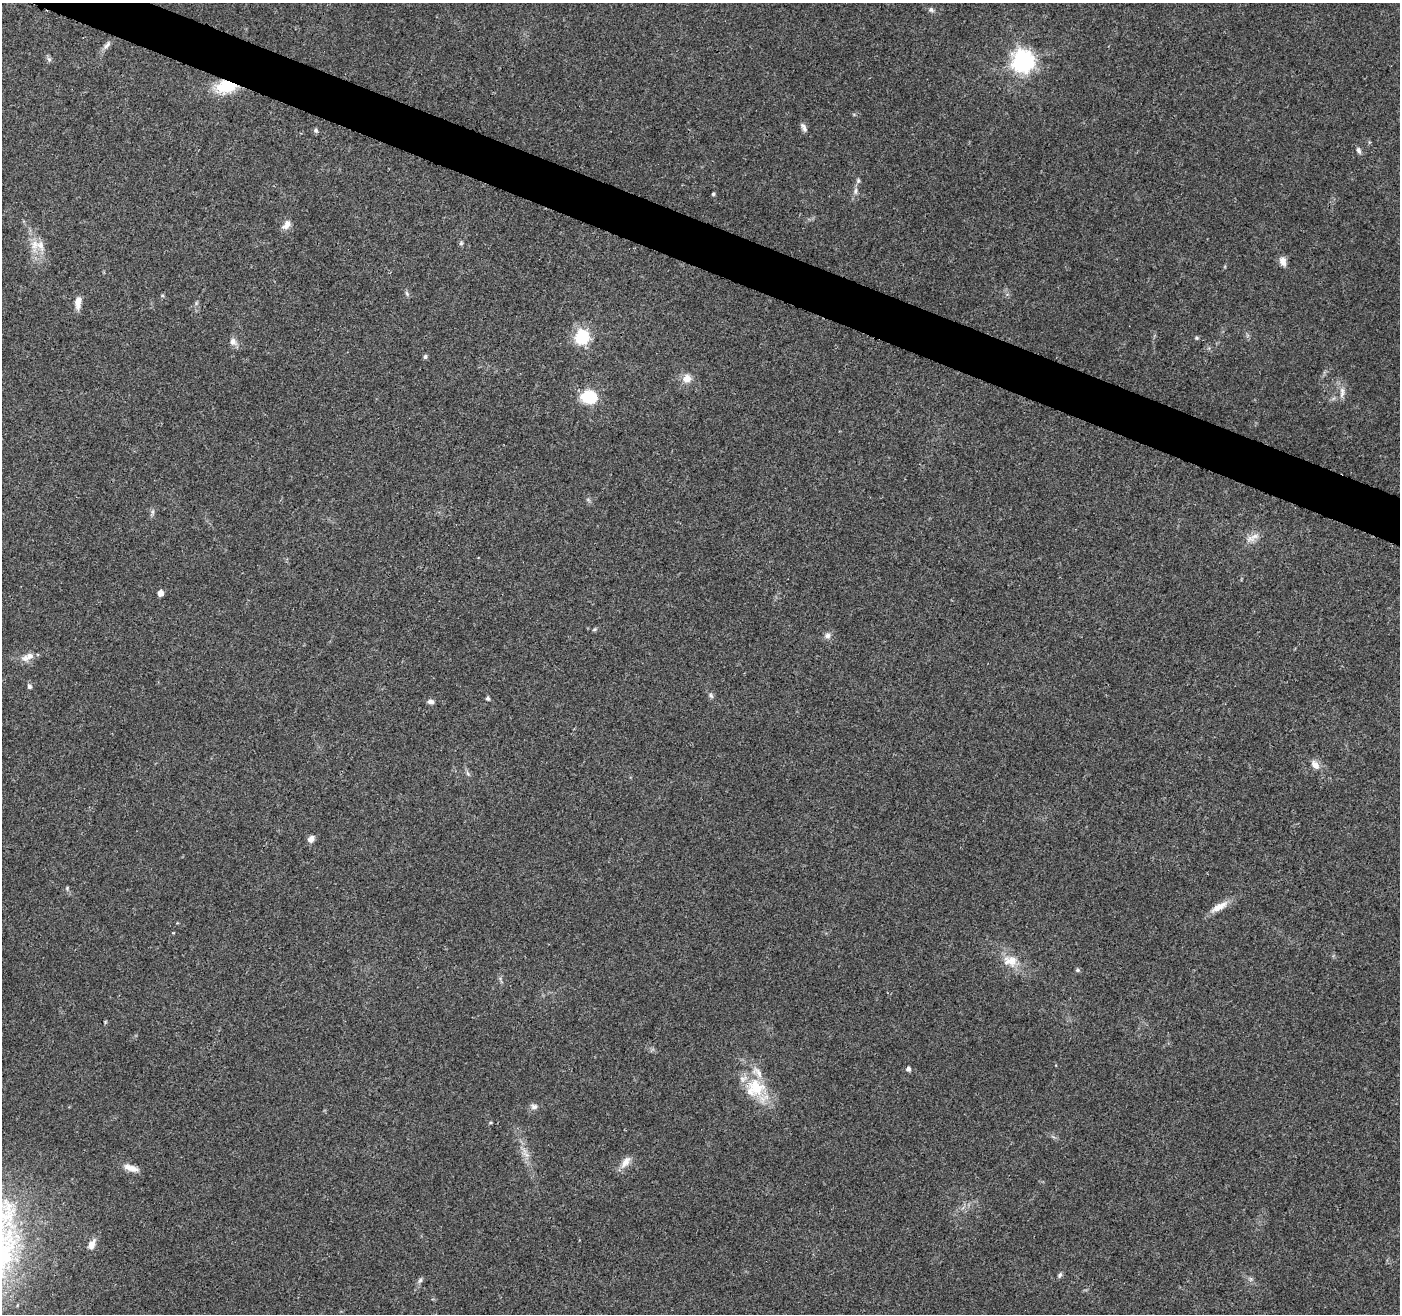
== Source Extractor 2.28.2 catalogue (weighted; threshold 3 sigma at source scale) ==
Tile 11 of 4 x 4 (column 3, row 3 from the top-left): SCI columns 2805-4202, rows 1524-2835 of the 5612 x 5735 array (HDU 1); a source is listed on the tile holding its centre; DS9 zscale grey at full resolution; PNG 1402 x 1316 px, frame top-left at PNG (2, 3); no overlay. Shown black and unused: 3% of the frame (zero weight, under 3 of 4 exposures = <1% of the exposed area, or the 3 px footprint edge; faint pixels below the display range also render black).
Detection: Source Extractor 2.28.2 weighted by HDU 2 'WHT'; one run over the whole footprint, this tile lists its part. Background 0.0458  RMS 0.0038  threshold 0.017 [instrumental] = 3 sigma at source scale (4.5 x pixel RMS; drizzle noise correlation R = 1.50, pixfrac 1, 0.0396/0.0396 arcsec/px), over >= 5 px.
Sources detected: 51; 2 inside a brighter listed object's ellipse — not listed separately; the other 49 listed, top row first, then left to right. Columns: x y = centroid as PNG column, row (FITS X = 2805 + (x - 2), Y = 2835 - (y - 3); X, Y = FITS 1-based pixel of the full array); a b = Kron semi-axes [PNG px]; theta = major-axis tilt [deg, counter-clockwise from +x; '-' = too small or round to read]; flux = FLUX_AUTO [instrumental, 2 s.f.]
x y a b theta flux
931 10 9 6 -34 0.96
107 45 14 6 52 1.6
49 59 7 6 - 0.87
1023 61 7 7 - 240
226 86 20 13 3 14
804 127 13 5 -62 1.3
316 130 6 5 - 0.88
1359 150 9 5 -67 1.1
858 181 7 5 70 0.7
855 191 9 4 89 1.1
713 194 4 3 - 0.59
286 225 13 8 51 2.3
461 243 6 4 46 0.56
34 244 14 10 79 4
1283 261 12 8 -73 2.3
407 293 8 5 -70 0.67
78 302 15 7 86 3
582 337 6 6 - 64
1197 338 5 4 - 0.51
233 342 11 9 -73 1.9
425 356 5 5 - 0.85
687 379 11 10 - 3.4
1342 392 17 6 86 2.1
589 397 12 9 -14 19
1254 536 17 7 15 2.5
160 593 5 4 - 3.2
594 629 7 4 20 0.57
827 636 7 7 - 1.4
29 656 11 9 25 2.7
29 686 5 5 - 1
711 695 8 5 -62 0.86
488 698 5 5 - 0.74
431 702 8 6 -9 1.3
1315 765 13 8 -51 2.7
468 773 7 4 -45 0.73
311 839 8 6 54 2.1
67 888 5 4 - 0.48
1219 907 25 9 28 4.4
1010 961 22 15 -1 6.5
1077 970 6 4 1 0.7
908 1069 5 4 - 1.4
755 1088 28 25 26 15
534 1106 9 7 -15 1.3
625 1162 20 9 54 3.2
131 1168 21 7 -17 3.3
92 1244 13 8 67 2.6
1060 1275 8 5 54 0.84
1251 1279 7 4 -71 0.69
420 1280 8 5 62 0.98
Overlapping masked pixels (flux is a lower limit): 1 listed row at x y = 226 86